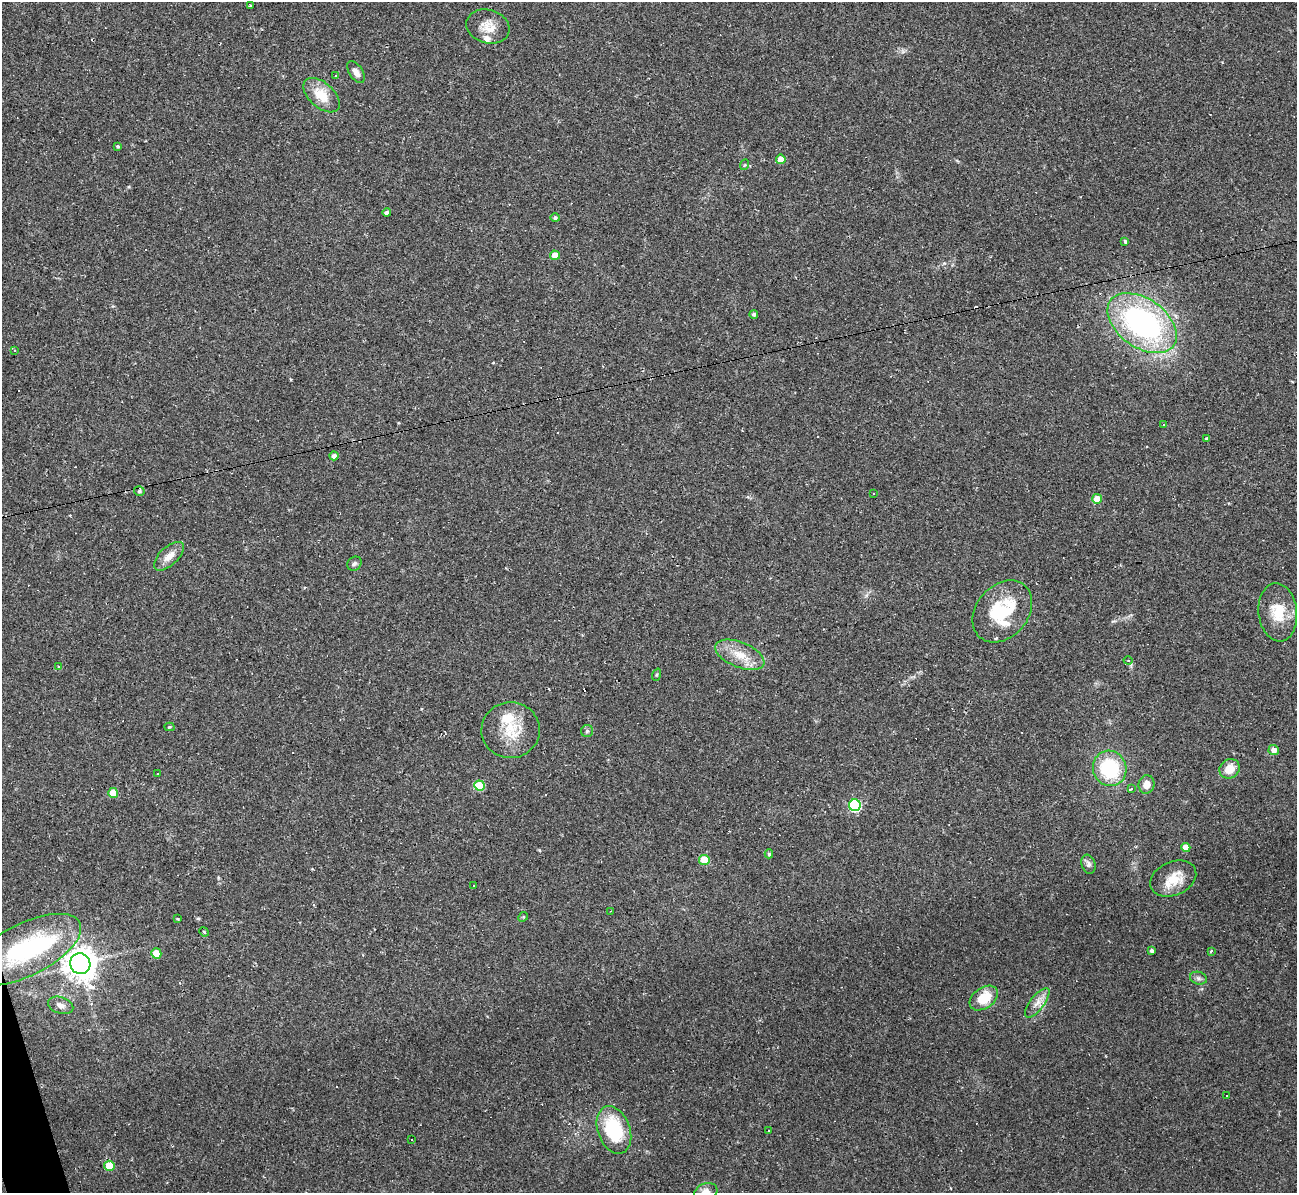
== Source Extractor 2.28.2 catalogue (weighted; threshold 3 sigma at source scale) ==
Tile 7 of 4 x 4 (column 3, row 2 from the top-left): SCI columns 2592-3886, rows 2523-3713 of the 5182 x 5165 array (HDU 1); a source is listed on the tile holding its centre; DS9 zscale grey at full resolution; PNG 1299 x 1195 px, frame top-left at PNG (2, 2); each listed source drawn as its Kron ellipse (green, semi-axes under 4 px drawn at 4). Shown black and unused: <1% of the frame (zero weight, under 2 of 3 exposures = <1% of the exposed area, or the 3 px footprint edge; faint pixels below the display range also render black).
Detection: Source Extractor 2.28.2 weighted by HDU 2 'WHT'; one run over the whole footprint, this tile lists its part. Background 0.11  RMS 0.0065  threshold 0.0293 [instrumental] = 3 sigma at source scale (4.5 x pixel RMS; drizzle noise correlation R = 1.50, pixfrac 1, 0.05/0.05 arcsec/px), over >= 5 px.
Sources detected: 89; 1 inside a brighter object's white glare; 19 cosmic-ray / hot-pixel residue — neither listed nor drawn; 3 inside a brighter listed object's ellipse — not listed separately; the other 66 listed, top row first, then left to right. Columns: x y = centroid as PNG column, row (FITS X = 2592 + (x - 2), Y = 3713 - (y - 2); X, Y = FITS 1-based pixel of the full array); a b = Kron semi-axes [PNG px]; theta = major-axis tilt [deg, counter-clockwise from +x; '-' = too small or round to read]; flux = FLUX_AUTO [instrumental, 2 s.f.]
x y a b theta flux
250 6 3 2 - 1
488 27 22 16 -15 9.7
356 72 12 6 -57 3.8
336 75 3 3 - 2.3
322 95 22 12 -42 14
118 146 4 4 - 0.87
781 159 5 4 - 9.5
744 165 5 3 - 0.54
387 213 4 4 - 2.1
555 218 5 4 - 1.4
1125 242 4 3 - 1.4
555 255 5 4 - 7.8
754 314 4 4 - 1.5
1142 323 39 24 -35 150
15 350 4 3 - 0.65
1164 425 3 3 - 0.77
1206 438 3 3 - 1.5
334 456 4 4 - 2.7
139 491 5 5 - 1.2
873 494 3 2 - 0.47
1097 499 5 5 - 15
169 556 19 9 43 6.6
354 564 8 6 41 1.5
1002 611 34 26 49 39
1278 612 29 19 -84 18
740 655 26 12 -22 13
1128 660 4 4 - 0.83
59 667 4 2 - 0.52
657 675 6 4 70 0.81
169 727 5 4 - 0.86
511 730 29 28 - 23
587 731 6 6 - 1.2
1274 750 5 5 - 4.4
1110 768 18 16 -67 44
1229 769 10 9 - 8.9
158 774 2 2 - 0.65
1146 784 9 8 - 5.4
479 786 5 5 - 27
1131 789 3 3 - 57
113 793 5 5 - 14
855 805 6 6 - 74
1186 847 4 4 - 7.7
769 854 4 3 - 1.1
704 860 5 5 - 24
1088 864 10 7 -73 2.3
1173 879 24 16 24 13
473 886 3 2 - 0.54
610 911 3 2 - 0.46
523 917 5 4 - 0.7
178 919 3 2 - 0.64
204 932 5 4 - 0.72
26 950 60 26 27 91
1151 951 3 3 - 3.2
1211 951 3 3 - 1.9
156 953 5 5 - 12
80 964 10 10 - 960
1198 978 8 6 -16 1.9
984 998 16 10 34 16
1037 1003 18 7 53 5.2
61 1005 13 8 -17 3.8
1227 1095 3 2 - 0.75
614 1130 25 16 -70 43
768 1130 3 2 - 0.82
411 1140 3 3 - 3.7
109 1166 5 5 - 19
706 1192 12 8 19 4.5
Overlapping masked pixels (flux is a lower limit): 1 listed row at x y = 26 950
Isophote crosses this tile's border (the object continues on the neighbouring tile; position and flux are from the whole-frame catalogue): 1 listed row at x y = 706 1192